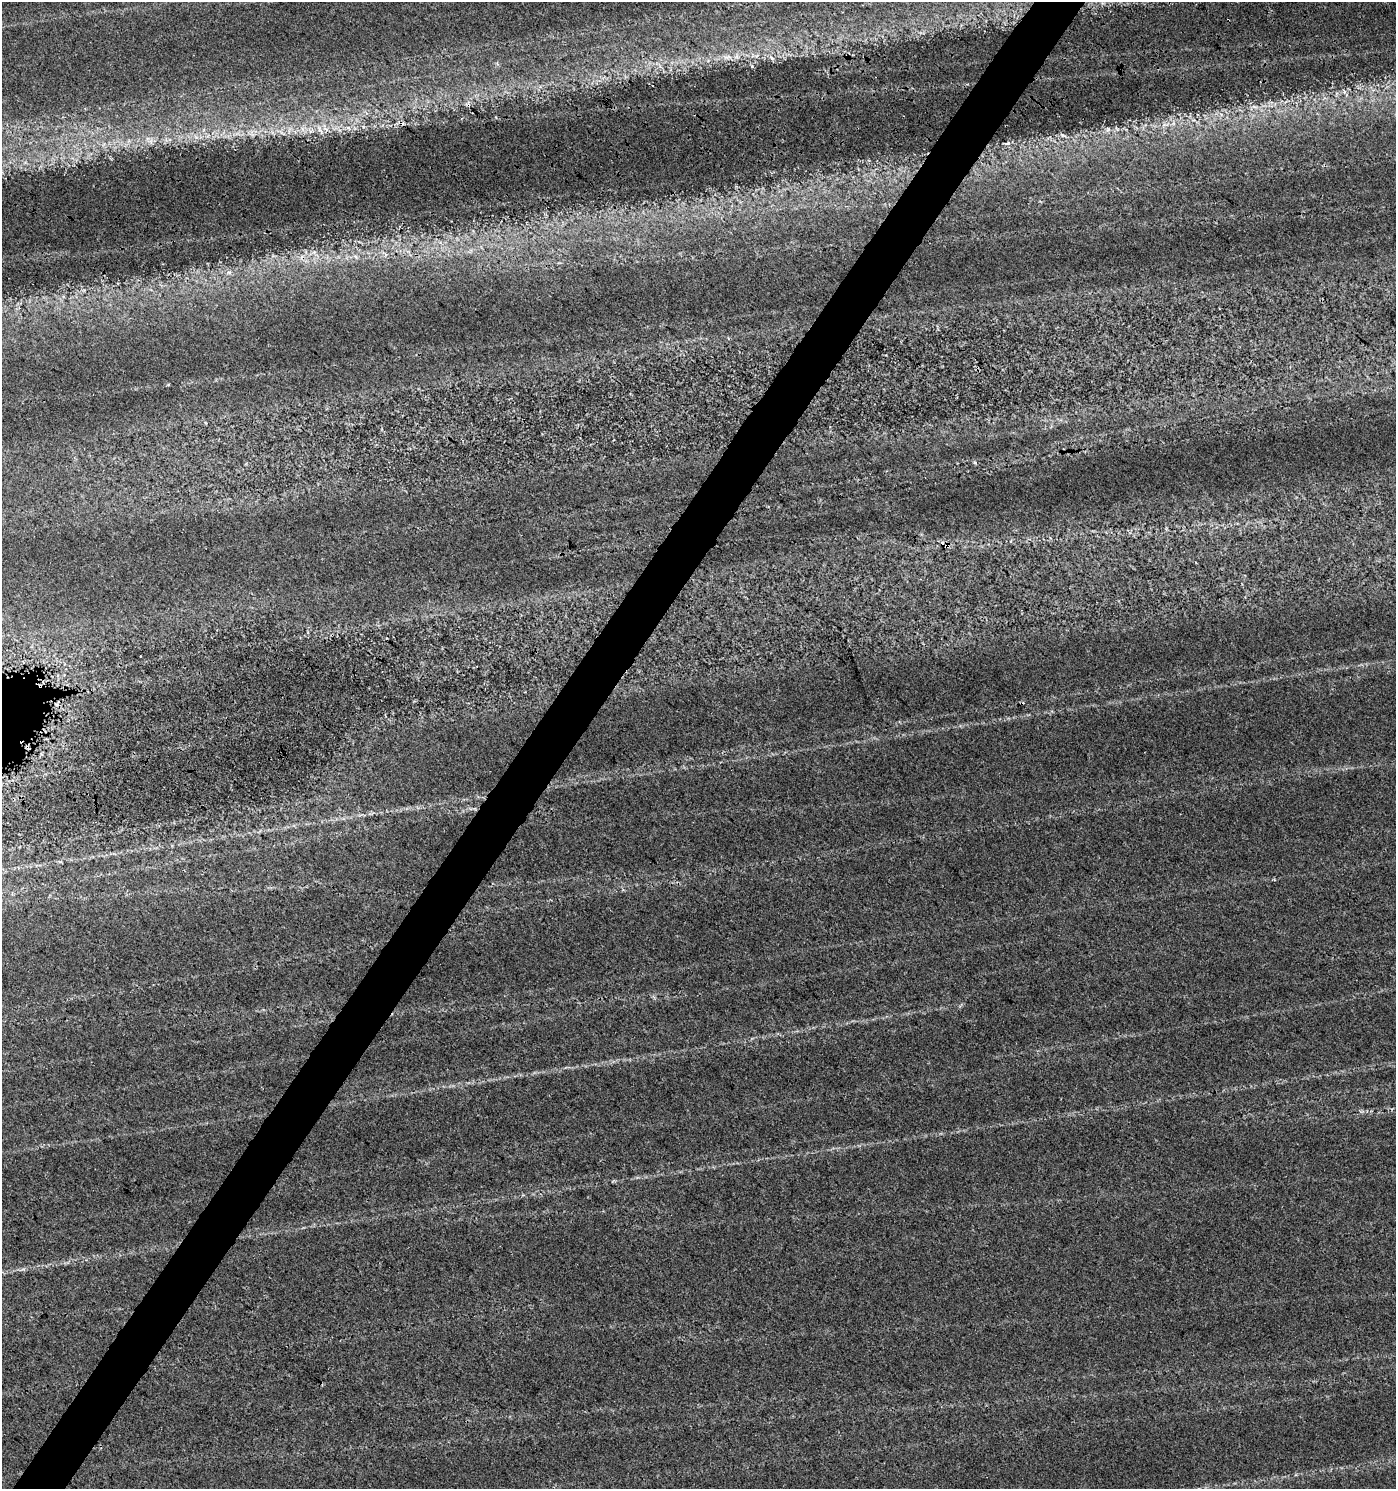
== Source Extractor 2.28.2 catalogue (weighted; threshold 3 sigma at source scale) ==
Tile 7 of 4 x 4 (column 3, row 2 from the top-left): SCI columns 2968-4361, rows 2983-4469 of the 6002 x 5958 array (HDU 1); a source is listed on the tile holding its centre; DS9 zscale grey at full resolution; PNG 1398 x 1491 px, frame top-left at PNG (2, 2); no overlay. Shown black and unused: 4% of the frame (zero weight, under 3 of 4 exposures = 1% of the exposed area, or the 3 px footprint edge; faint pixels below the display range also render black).
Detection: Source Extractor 2.28.2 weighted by HDU 2 'WHT'; one run over the whole footprint, this tile lists its part. Background 0.0259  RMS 0.0046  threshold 0.0206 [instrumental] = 3 sigma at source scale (4.5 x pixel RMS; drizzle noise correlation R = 1.50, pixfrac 1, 0.0396/0.0396 arcsec/px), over >= 5 px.
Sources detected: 11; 3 cosmic-ray / hot-pixel residue — not listed; the other 8 listed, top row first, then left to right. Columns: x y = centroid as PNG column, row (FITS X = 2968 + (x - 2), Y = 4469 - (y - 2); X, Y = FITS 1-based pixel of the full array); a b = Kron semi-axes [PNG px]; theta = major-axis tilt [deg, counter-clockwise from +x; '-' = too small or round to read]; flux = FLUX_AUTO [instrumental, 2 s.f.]
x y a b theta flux
727 57 17 6 2 3.9
1255 107 7 4 -18 1.2
1164 125 7 4 19 1.2
319 129 10 3 -79 1.2
325 129 10 3 -21 1.3
1007 143 8 4 23 0.93
229 272 7 4 -1 1
947 545 7 5 64 1.3
Overlapping masked pixels (flux is a lower limit): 1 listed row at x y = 947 545